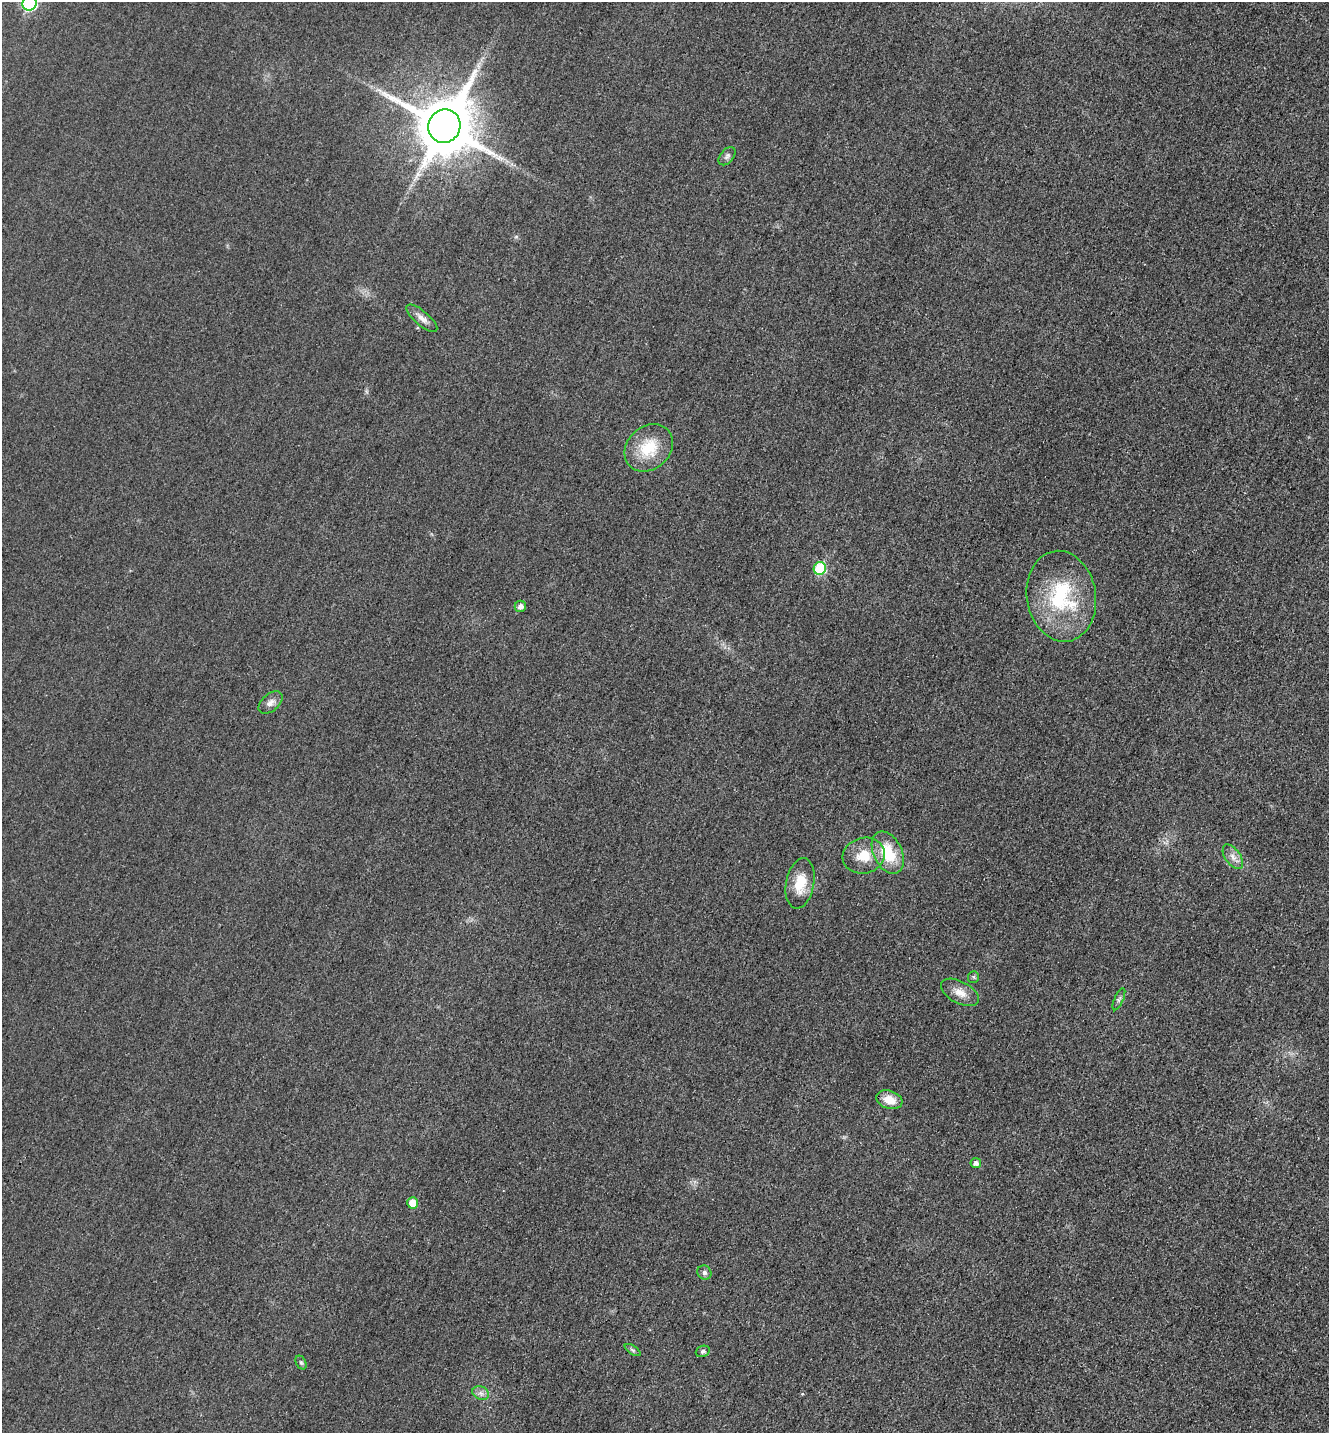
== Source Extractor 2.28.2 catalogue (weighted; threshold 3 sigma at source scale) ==
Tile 6 of 4 x 4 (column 2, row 2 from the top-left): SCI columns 1494-2820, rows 2886-4316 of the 5778 x 5772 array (HDU 1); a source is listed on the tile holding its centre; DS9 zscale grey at full resolution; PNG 1331 x 1435 px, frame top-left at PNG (2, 2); each listed source drawn as its Kron ellipse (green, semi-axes under 4 px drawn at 4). Shown black and unused: <1% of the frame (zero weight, under 3 of 4 exposures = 2% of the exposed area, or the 3 px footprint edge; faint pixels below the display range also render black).
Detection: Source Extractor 2.28.2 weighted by HDU 2 'WHT'; one run over the whole footprint, this tile lists its part. Background 0.0185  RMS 0.0056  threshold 0.0254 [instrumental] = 3 sigma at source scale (4.5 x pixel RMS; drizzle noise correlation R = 1.50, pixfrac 1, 0.05/0.05 arcsec/px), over >= 5 px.
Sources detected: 24; all 24 listed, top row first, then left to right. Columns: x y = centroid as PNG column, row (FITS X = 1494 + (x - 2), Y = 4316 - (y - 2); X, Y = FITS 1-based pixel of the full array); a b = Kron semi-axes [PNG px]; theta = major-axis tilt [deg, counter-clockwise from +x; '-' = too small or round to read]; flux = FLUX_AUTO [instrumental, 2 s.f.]
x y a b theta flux
30 3 7 7 - 76
444 126 17 16 - 3900
727 156 10 6 50 1.7
422 318 19 7 -41 4
649 448 26 21 42 19
820 568 6 6 - 31
1061 596 46 34 -81 50
520 606 6 5 - 2.7
270 703 14 8 42 3.2
888 853 22 14 -64 20
864 856 21 18 14 13
1233 857 14 7 -55 3.7
800 883 25 14 79 13
973 977 6 5 - 0.96
960 992 21 11 -28 6.4
1119 999 12 4 66 1.5
889 1100 13 9 -18 8.1
976 1163 5 5 - 2.3
412 1203 5 5 - 9.1
704 1272 7 6 - 1.6
633 1350 9 3 -34 1
703 1351 7 5 23 1.4
301 1362 7 5 -62 1
481 1393 9 6 -22 2.1
Isophote crosses this tile's border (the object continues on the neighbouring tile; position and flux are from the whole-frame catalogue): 1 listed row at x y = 30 3